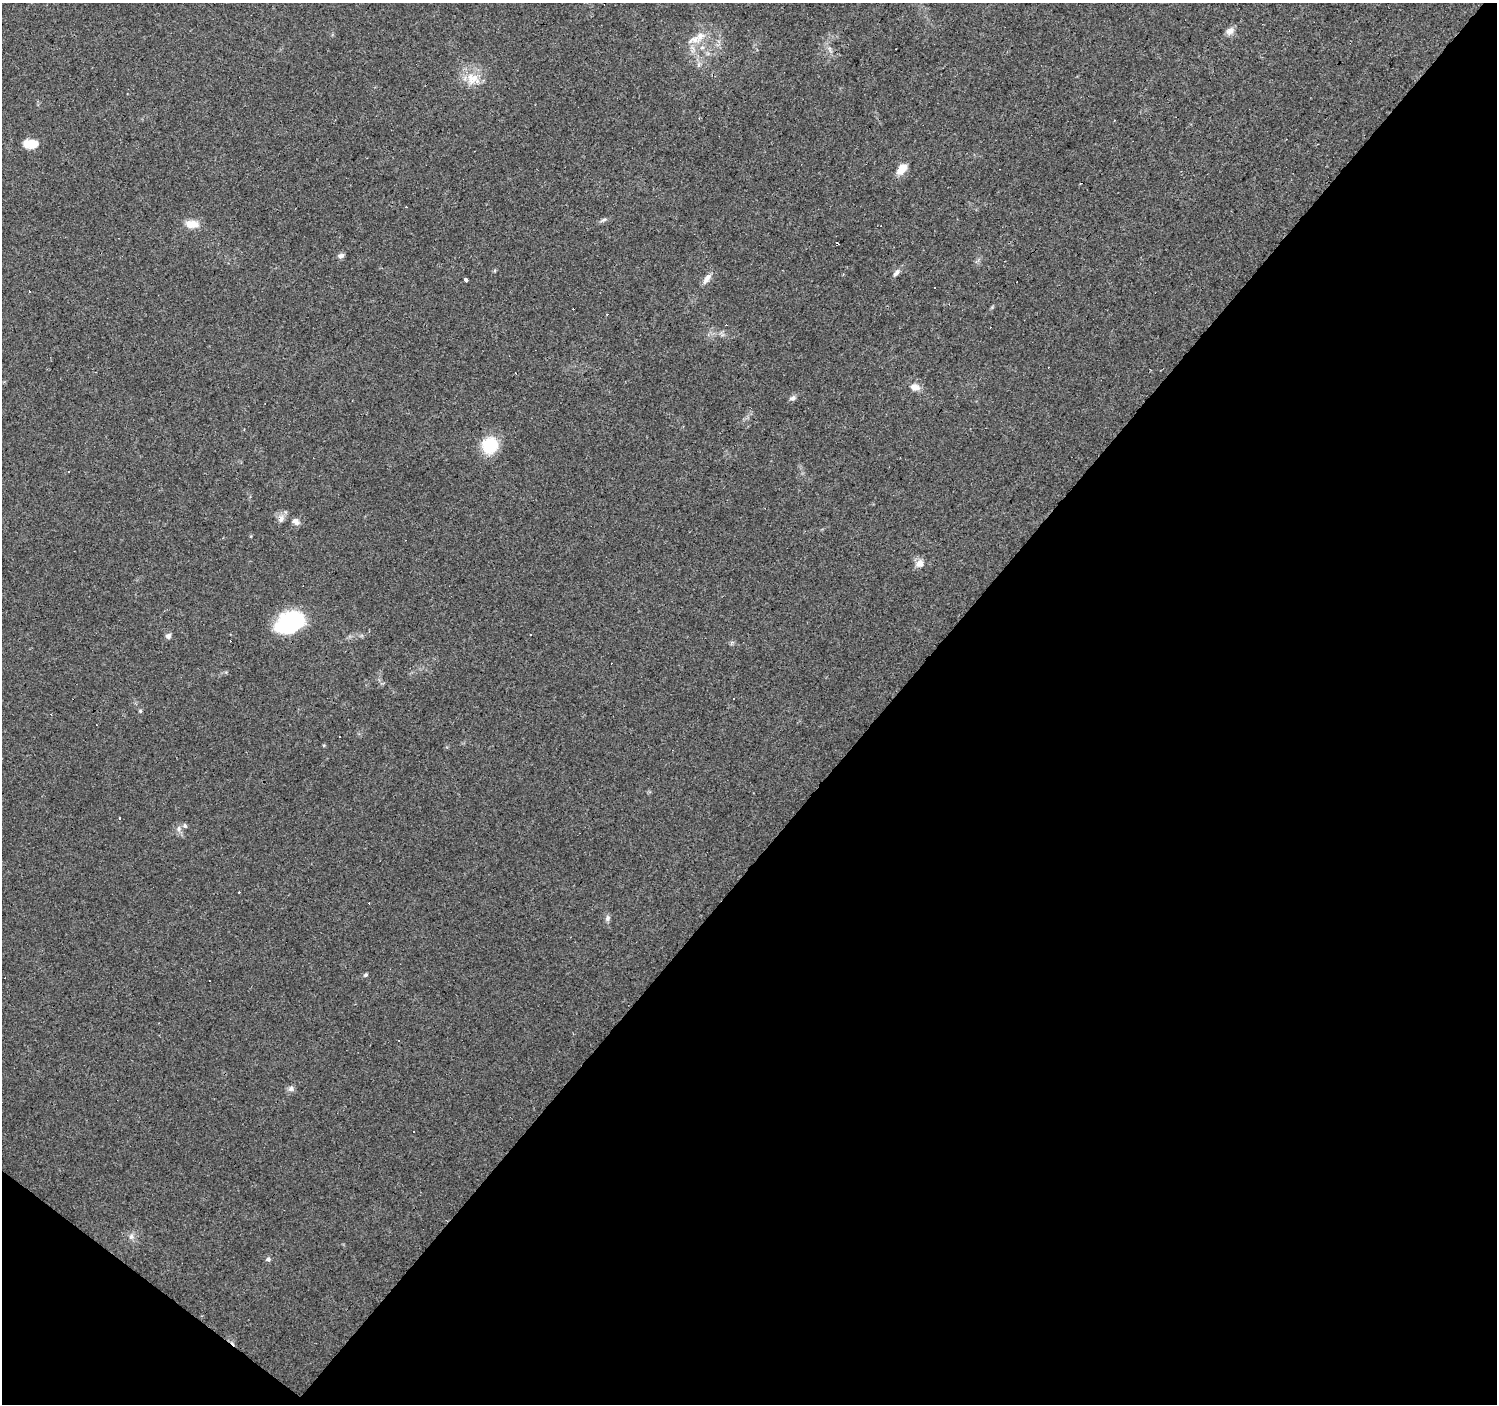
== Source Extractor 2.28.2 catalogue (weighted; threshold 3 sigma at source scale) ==
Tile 15 of 4 x 4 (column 3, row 4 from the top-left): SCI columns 2992-4486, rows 171-1572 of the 5985 x 6014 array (HDU 1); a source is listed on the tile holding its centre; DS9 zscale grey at full resolution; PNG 1499 x 1406 px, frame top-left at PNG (2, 3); no overlay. Shown black and unused: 42% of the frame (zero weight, under 3 of 4 exposures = <1% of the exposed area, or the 3 px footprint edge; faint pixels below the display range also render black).
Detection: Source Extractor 2.28.2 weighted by HDU 2 'WHT'; one run over the whole footprint, this tile lists its part. Background 0.0442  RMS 0.0037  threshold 0.0168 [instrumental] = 3 sigma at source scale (4.5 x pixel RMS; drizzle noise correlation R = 1.50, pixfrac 1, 0.0396/0.0396 arcsec/px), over >= 5 px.
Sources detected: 54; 1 inside a brighter object's white glare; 21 cosmic-ray / hot-pixel residue — not listed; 2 inside a brighter listed object's ellipse — not listed separately; the other 30 listed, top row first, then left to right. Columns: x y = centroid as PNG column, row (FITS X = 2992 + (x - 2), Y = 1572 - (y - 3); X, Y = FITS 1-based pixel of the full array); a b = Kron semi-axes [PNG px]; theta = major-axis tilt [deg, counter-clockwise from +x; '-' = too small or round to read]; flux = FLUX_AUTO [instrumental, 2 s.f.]
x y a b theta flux
1230 31 11 8 46 2
694 40 24 9 8 4.5
830 49 10 3 -69 1
472 78 17 16 - 6.9
31 144 14 8 0 6.9
902 169 11 7 54 5.9
603 220 10 4 23 0.91
192 224 17 9 -4 4.4
341 256 8 6 21 1.1
896 273 11 6 48 1.5
707 279 15 7 56 2.4
466 280 3 3 - 16
935 288 2 2 - 0.3
915 387 11 8 -12 2.9
792 398 9 6 15 1.1
490 445 15 14 - 18
69 471 3 2 - 0.32
281 519 12 9 79 2
296 522 10 8 -37 1.7
919 563 10 9 - 2.7
289 623 28 22 49 26
168 635 8 5 7 1.1
140 711 5 4 - 0.47
179 829 8 7 - 1.5
608 918 8 6 79 1.1
366 975 5 5 - 0.77
291 1089 8 7 - 1.3
413 1132 3 2 - 0.44
131 1237 8 7 - 1.4
268 1259 6 5 - 1